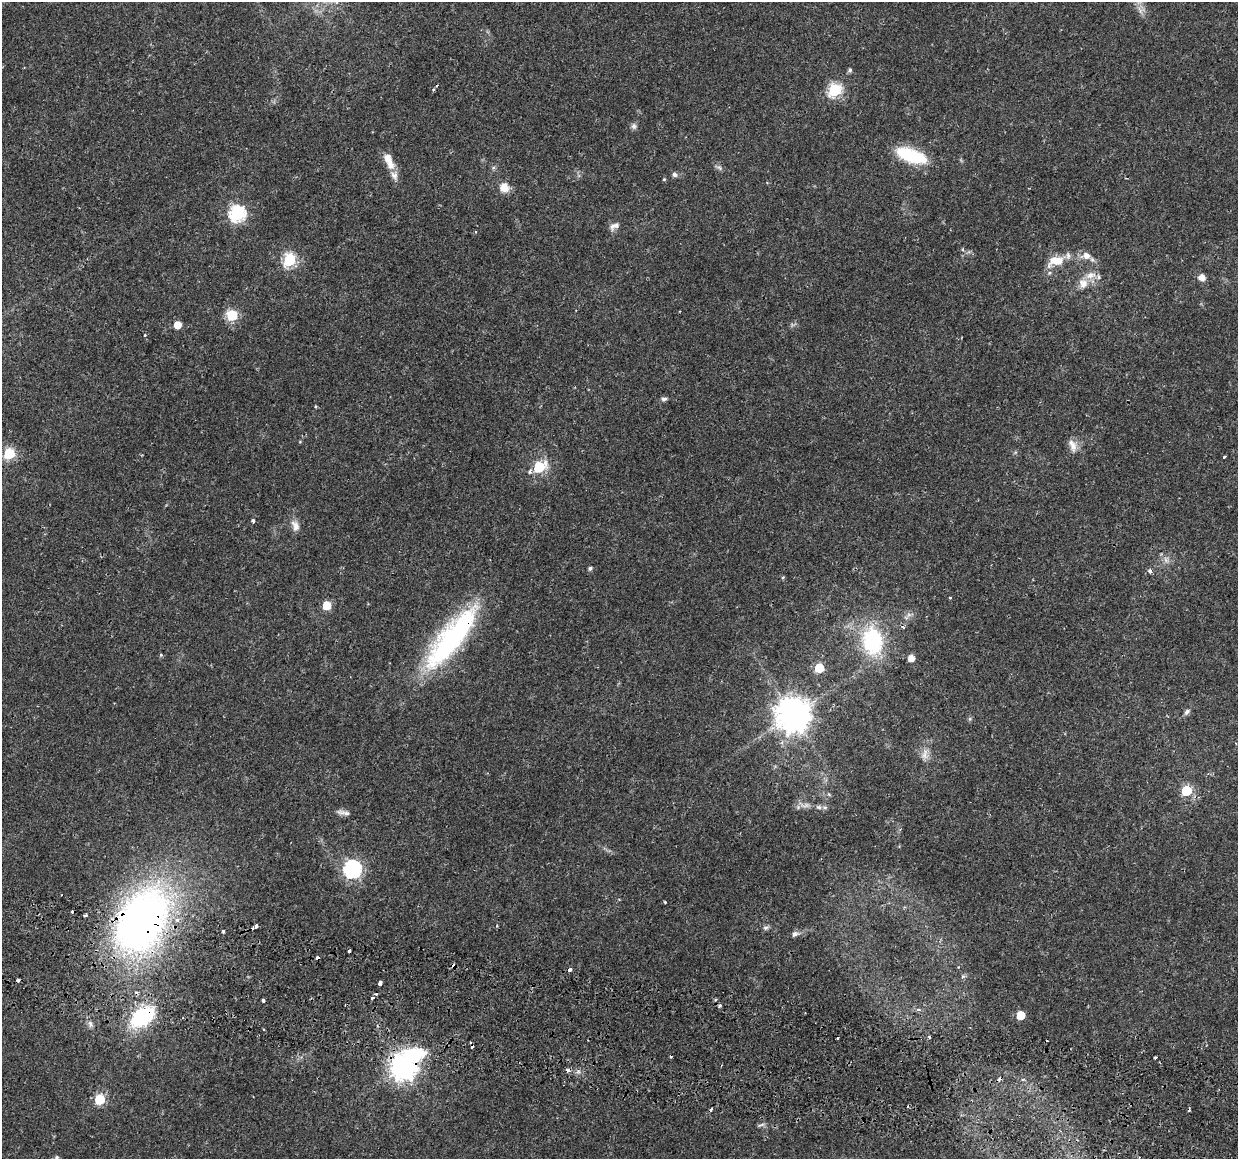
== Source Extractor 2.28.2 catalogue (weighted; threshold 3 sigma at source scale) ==
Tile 6 of 4 x 4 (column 2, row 2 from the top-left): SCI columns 1300-2535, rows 2600-3756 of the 5079 x 5259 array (HDU 1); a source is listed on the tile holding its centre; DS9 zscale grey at full resolution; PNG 1240 x 1161 px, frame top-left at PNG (2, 2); no overlay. Shown black and unused: <1% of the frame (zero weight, under 2 of 3 exposures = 5% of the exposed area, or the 3 px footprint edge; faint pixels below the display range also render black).
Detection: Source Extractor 2.28.2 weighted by HDU 2 'WHT'; one run over the whole footprint, this tile lists its part. Background 0.0172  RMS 0.0026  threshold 0.0119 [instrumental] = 3 sigma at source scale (4.5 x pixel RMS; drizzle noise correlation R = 1.50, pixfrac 1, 0.0396/0.0396 arcsec/px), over >= 5 px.
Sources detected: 90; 12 cosmic-ray / hot-pixel residue — not listed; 4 inside a brighter listed object's ellipse — not listed separately; the other 74 listed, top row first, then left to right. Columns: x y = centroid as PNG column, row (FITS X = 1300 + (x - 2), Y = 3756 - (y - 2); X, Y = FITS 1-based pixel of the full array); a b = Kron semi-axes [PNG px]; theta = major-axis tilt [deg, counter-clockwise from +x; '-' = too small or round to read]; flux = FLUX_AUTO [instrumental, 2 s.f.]
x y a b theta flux
850 70 5 4 - 0.6
835 90 7 6 - 36
634 126 9 7 -75 0.81
911 155 35 15 -20 14
389 161 22 8 -67 4
719 167 11 5 -26 0.77
674 174 5 5 - 0.92
664 179 4 3 - 0.28
504 188 12 11 - 3
237 213 7 7 - 55
614 226 14 8 25 1.4
1086 255 12 9 1 2.3
289 260 7 6 - 35
1056 261 23 13 14 5
1098 277 5 5 - 0.93
1202 277 8 8 - 1.7
1083 283 14 12 -85 2.7
232 315 6 6 - 17
177 325 5 5 - 3.9
145 335 4 3 - 0.26
664 399 7 5 12 0.69
1072 446 19 9 -72 2.3
9 453 6 6 - 22
1224 456 3 3 - 1.4
539 467 7 6 - 20
529 472 6 5 - 0.57
253 521 4 4 - 0.81
295 526 14 9 -71 1.9
590 568 5 4 - 0.59
1150 571 4 4 - 1.4
783 577 4 4 - 0.39
950 598 3 2 - 0.32
327 605 6 5 - 8
451 638 78 22 52 52
872 641 30 21 -84 24
161 655 5 4 - 0.29
911 658 5 5 - 2.6
819 668 6 6 - 10
1187 712 9 6 51 0.78
793 715 10 10 - 570
970 719 6 5 - 0.42
925 754 18 9 82 2.4
1186 790 6 6 - 17
819 807 7 5 -19 0.67
346 813 11 8 -5 1.2
352 869 7 7 - 84
665 902 3 3 - 0.38
85 915 3 3 - 0.95
141 921 42 27 58 210
256 926 4 3 - 2.4
766 928 8 6 11 0.72
223 931 3 3 - 1.1
795 934 9 7 46 0.86
349 951 3 3 - 0.41
570 970 4 3 - 3.1
380 983 5 4 - 1.1
376 994 3 2 - 0.45
372 998 3 3 - 1.5
715 999 4 3 - 0.4
263 1000 3 3 - 1.1
918 1010 5 4 - 0.78
1021 1015 5 5 - 8.2
143 1016 22 13 32 26
90 1024 10 7 -82 1
263 1029 3 2 - 0.35
929 1037 3 3 - 1
838 1038 3 2 - 0.53
1155 1058 3 3 - 0.97
403 1067 13 9 50 260
568 1070 4 4 - 1.6
100 1099 6 6 - 18
712 1109 3 3 - 7
761 1125 10 3 24 0.54
57 1157 6 5 - 0.44
Overlapping masked pixels (flux is a lower limit): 6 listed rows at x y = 451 638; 872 641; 141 921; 143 1016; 403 1067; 568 1070